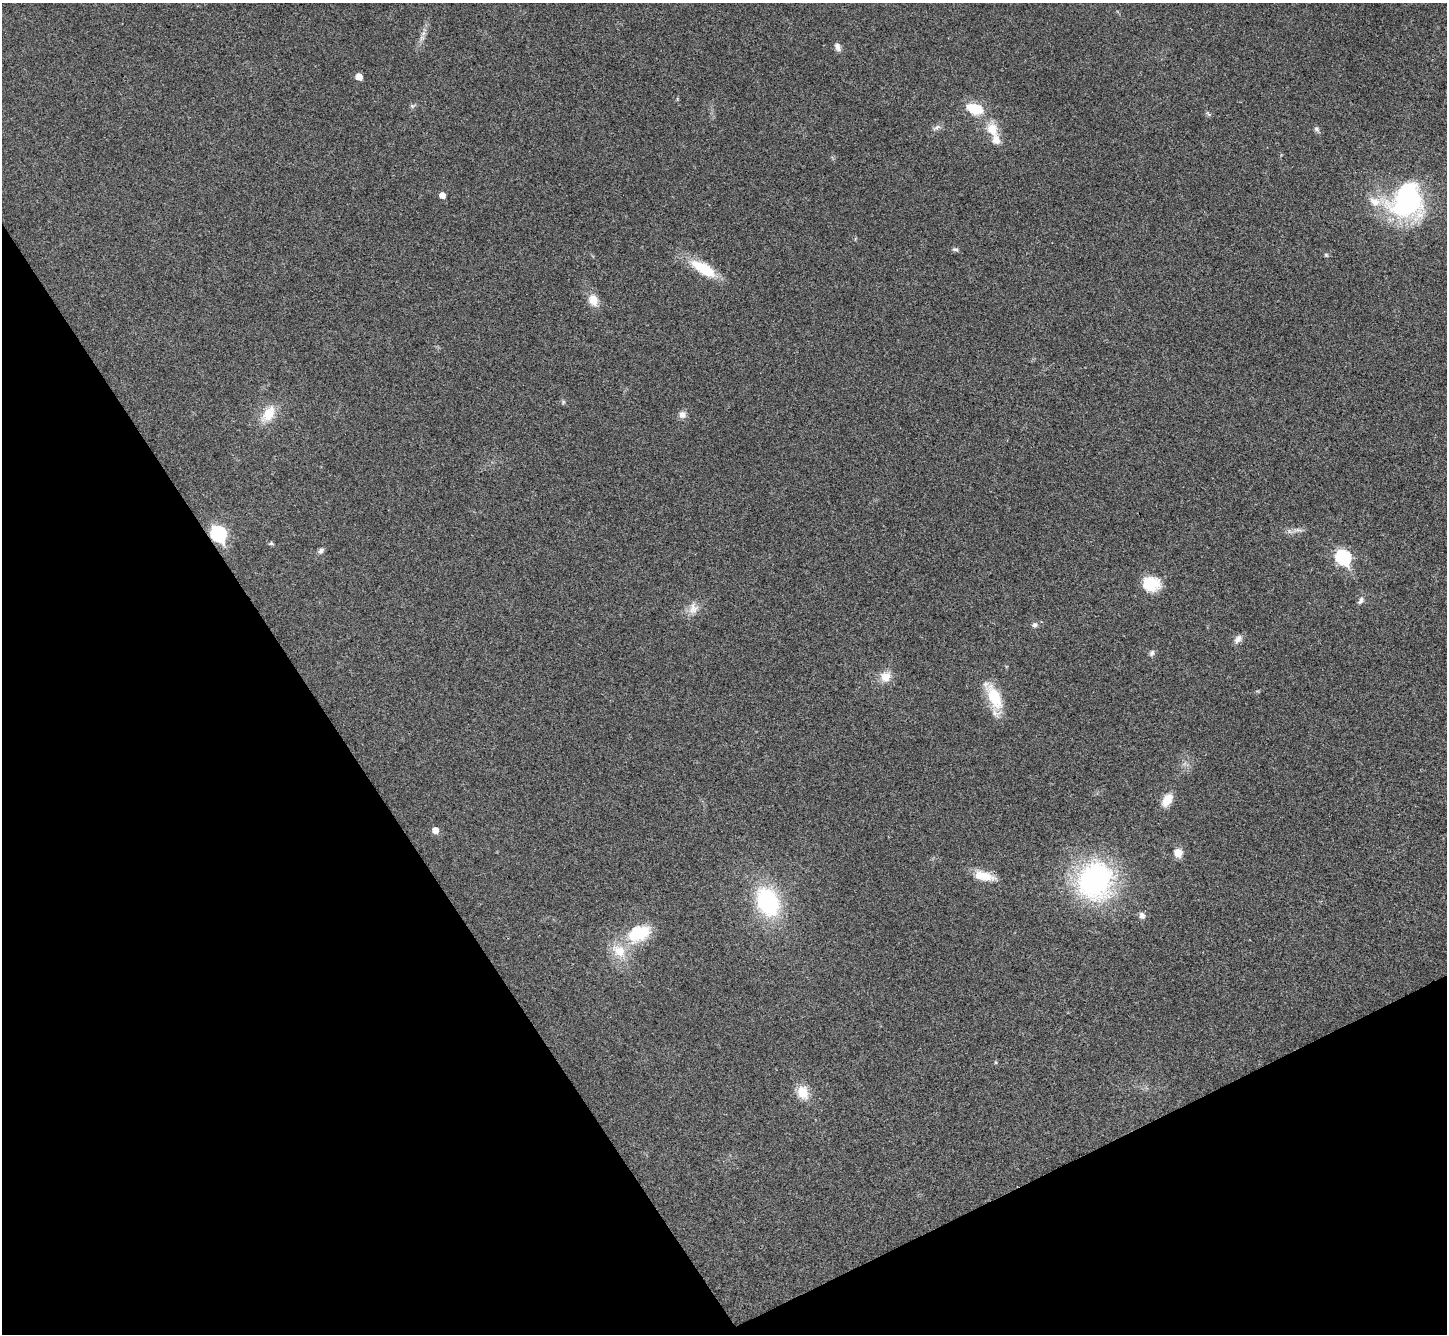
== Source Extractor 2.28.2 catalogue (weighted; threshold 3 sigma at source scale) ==
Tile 14 of 4 x 4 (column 2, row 4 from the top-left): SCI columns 1451-2895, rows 294-1625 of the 5788 x 5779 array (HDU 1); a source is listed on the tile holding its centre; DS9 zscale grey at full resolution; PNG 1449 x 1336 px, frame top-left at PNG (2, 3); no overlay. Shown black and unused: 28% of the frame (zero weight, under 3 of 4 exposures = <1% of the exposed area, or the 3 px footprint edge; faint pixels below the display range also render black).
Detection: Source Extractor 2.28.2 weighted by HDU 2 'WHT'; one run over the whole footprint, this tile lists its part. Background 0.0209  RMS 0.0039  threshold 0.0177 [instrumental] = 3 sigma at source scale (4.5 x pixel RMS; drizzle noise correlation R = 1.50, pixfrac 1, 0.05/0.05 arcsec/px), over >= 5 px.
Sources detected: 45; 1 too faint to see at this stretch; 1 inside a brighter object's white glare — not listed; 3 inside a brighter listed object's ellipse — not listed separately; the other 40 listed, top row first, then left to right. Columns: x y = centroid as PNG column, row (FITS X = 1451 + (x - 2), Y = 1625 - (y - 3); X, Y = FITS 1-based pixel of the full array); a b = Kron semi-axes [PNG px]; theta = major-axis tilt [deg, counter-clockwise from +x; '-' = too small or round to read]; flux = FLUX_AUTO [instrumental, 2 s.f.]
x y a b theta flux
422 38 10 6 69 1.8
838 47 12 7 -62 1.8
359 77 5 5 - 4.8
412 106 7 6 - 0.85
975 109 15 9 -19 14
1208 114 10 4 -48 0.66
936 128 13 5 28 1.5
992 129 18 13 -72 7.8
1317 129 8 6 -39 1
442 195 5 5 - 3.2
1407 200 40 37 20 67
955 249 9 5 -11 0.97
1326 255 5 5 - 0.61
704 269 34 13 -31 15
593 300 15 11 -64 5.2
563 402 6 6 - 0.69
268 414 26 14 56 9.4
682 415 9 8 - 2.3
1297 530 18 6 2 2.2
218 534 8 7 - 69
271 543 7 4 0 0.72
321 551 9 6 45 1.3
1343 557 8 7 - 58
1151 584 20 17 -10 12
1361 600 11 7 59 1.6
693 608 18 13 82 4.5
1035 625 8 6 26 1.2
1238 639 12 8 49 2.3
1152 653 9 6 64 1.2
886 677 16 14 48 4.9
994 696 37 14 -62 15
1167 800 16 10 59 6.2
435 830 6 5 - 3.9
1178 853 9 8 - 4.6
984 876 26 10 -14 7.6
1095 880 41 37 66 81
768 902 29 20 -67 46
1142 916 6 6 - 2.4
639 933 31 20 24 18
803 1092 16 12 -73 7.4
Overlapping masked pixels (flux is a lower limit): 1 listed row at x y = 218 534